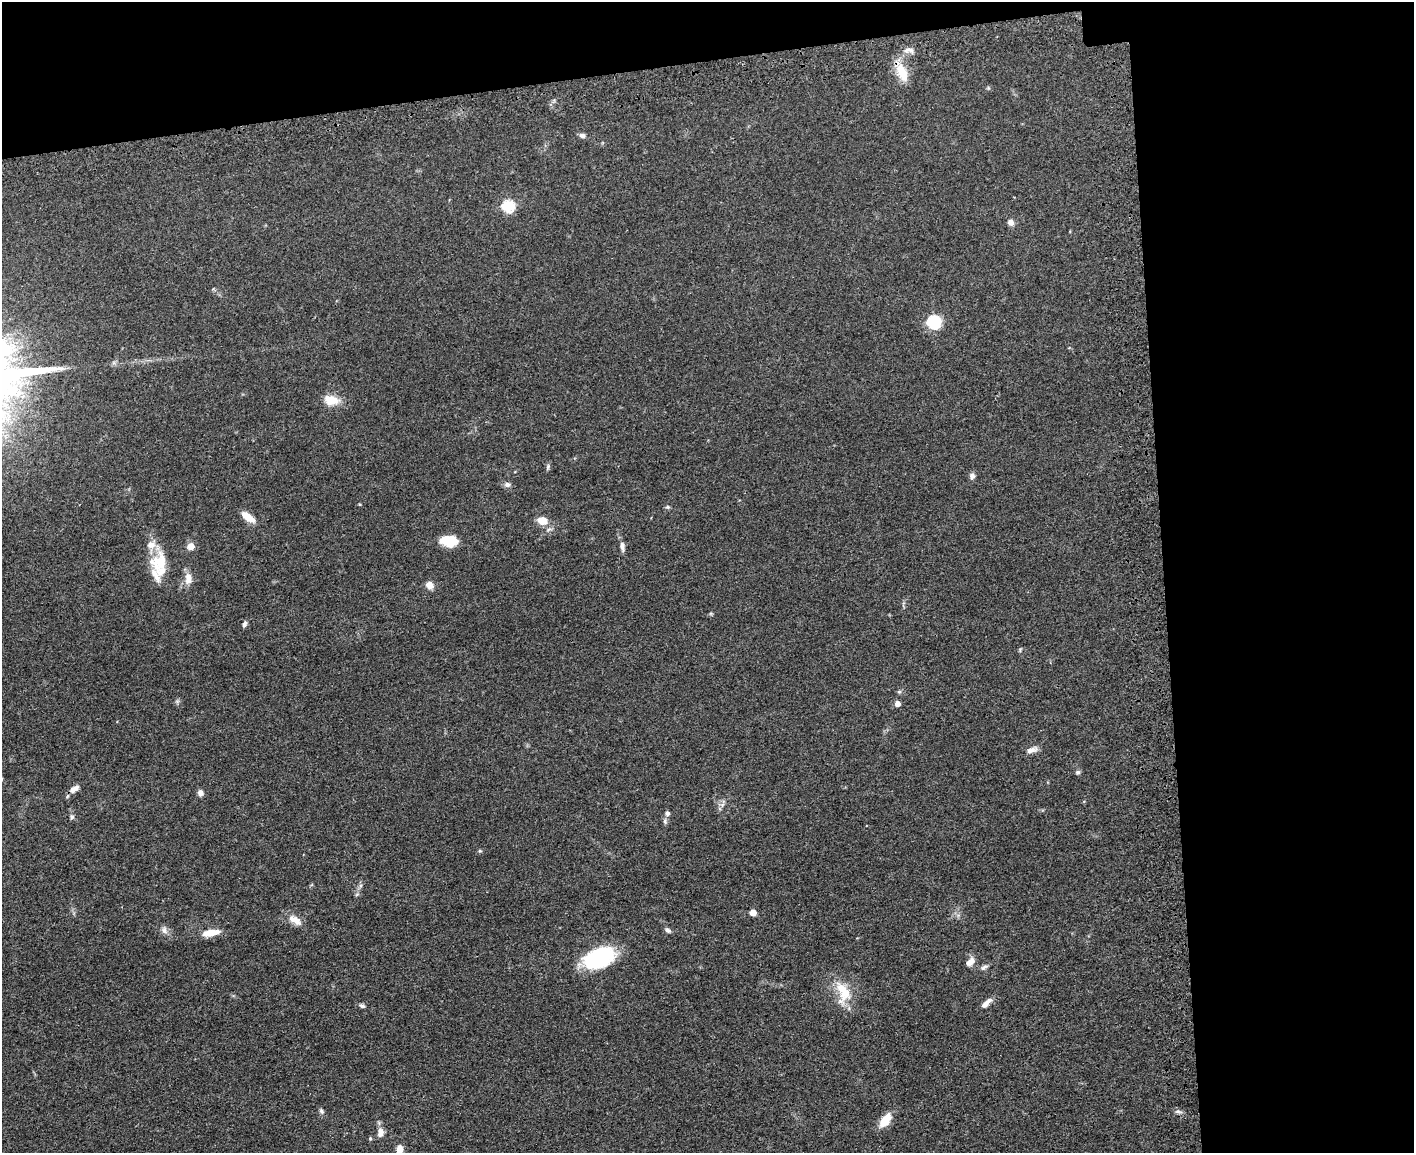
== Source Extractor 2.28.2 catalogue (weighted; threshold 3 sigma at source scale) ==
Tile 3 of 3 x 4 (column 3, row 1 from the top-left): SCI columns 3117-4528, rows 3519-4669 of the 4709 x 4733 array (HDU 1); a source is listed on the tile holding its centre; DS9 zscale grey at full resolution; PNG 1416 x 1155 px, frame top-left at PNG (2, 2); no overlay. Shown black and unused: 23% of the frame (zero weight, under 3 of 4 exposures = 7% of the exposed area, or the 3 px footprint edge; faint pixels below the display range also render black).
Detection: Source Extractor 2.28.2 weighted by HDU 2 'WHT'; one run over the whole footprint, this tile lists its part. Background 0.0467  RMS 0.0051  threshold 0.023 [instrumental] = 3 sigma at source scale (4.5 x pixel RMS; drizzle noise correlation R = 1.50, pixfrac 1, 0.05/0.05 arcsec/px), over >= 5 px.
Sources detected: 51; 5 inside a brighter listed object's ellipse — not listed separately; the other 46 listed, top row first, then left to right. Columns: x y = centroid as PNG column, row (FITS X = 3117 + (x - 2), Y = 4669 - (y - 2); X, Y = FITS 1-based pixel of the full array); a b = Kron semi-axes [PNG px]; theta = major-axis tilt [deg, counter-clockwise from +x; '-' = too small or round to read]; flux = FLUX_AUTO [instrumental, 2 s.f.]
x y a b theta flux
909 50 15 6 -3 2.4
902 73 25 11 -68 10
582 135 8 6 -15 1.5
508 206 6 6 - 50
1011 222 6 6 - 2.9
934 322 6 6 - 75
331 400 18 11 -12 8.2
548 466 8 4 76 0.9
972 476 7 6 - 1.9
507 485 8 6 -15 1.6
668 507 7 4 -11 0.73
248 517 18 8 -37 5.1
542 521 12 9 -20 5.4
448 541 17 10 -6 12
190 546 8 7 - 3.6
622 546 13 6 -87 2.2
159 562 27 22 61 15
188 579 17 9 89 4.2
429 585 9 8 - 3.5
244 624 7 5 70 1.4
899 692 6 4 19 0.72
897 704 5 5 - 3.2
1032 750 15 7 18 2.8
1078 772 7 5 -1 0.91
73 790 9 8 - 2.3
200 793 7 6 - 2.1
722 805 7 4 72 1.2
667 813 5 5 - 1.4
72 817 6 6 - 0.91
480 851 6 3 -18 0.53
753 912 5 5 - 5.6
295 920 19 9 -34 4.8
164 930 10 7 -73 2
667 930 8 5 -29 1.5
211 933 18 7 10 7.5
598 958 27 16 22 53
970 962 12 7 47 3.1
984 967 11 5 28 1.4
844 993 30 19 74 13
986 1003 17 6 44 3.1
362 1006 7 5 -18 1.1
322 1111 8 5 -60 1.1
885 1120 17 9 54 8.2
380 1132 13 8 84 3.2
370 1138 5 4 - 0.64
399 1149 8 6 83 5.1
Overlapping masked pixels (flux is a lower limit): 1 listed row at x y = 902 73
Isophote crosses this tile's border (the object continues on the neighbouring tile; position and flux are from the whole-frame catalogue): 1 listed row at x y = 399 1149